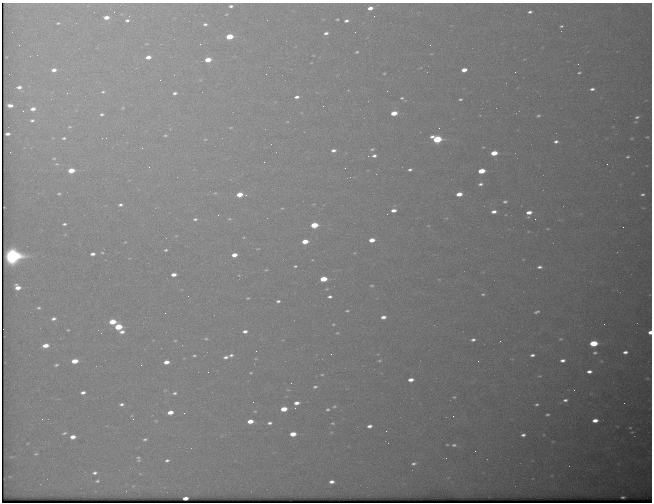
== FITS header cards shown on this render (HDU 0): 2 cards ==
NAXIS1  =                  650 / Width of table row in bytes
NAXIS2  =                  500 / Number of rows in table

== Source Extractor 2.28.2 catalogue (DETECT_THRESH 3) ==
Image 650 x 500 px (HDU 0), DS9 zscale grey, 1 PNG px = 1 image px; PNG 654 x 504 px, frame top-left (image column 1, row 500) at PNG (2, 3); no overlay
Background 614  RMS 3.2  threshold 9.54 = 3 sigma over >= 5 px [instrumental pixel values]
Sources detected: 209; all 209 listed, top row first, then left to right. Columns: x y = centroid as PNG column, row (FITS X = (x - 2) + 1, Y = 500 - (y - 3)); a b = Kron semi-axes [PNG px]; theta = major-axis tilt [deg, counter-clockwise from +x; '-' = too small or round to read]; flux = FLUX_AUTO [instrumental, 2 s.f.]
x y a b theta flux
231 6 4 3 - 500
370 8 5 3 - 1500
114 12 2 2 - 96
530 12 5 4 - 640
106 17 5 4 - 2000
337 19 3 2 - 220
127 20 4 3 - 520
346 21 4 3 - 650
58 23 5 3 - 310
205 24 4 3 - 430
561 26 4 3 - 340
326 33 4 3 - 700
229 37 5 4 - 7800
200 44 2 2 - 110
19 45 2 2 - 140
430 45 3 2 - 230
357 52 4 3 - 280
148 57 5 3 - 1600
208 60 5 4 - 4300
54 70 5 4 - 1300
464 70 5 4 - 2400
384 73 3 3 - 230
579 73 4 3 - 300
266 74 2 2 - 220
19 87 5 4 - 860
592 89 4 3 - 720
103 92 5 4 - 330
67 93 3 3 - 140
175 93 5 3 - 630
297 97 4 3 - 810
402 98 8 4 -33 470
460 99 4 3 - 360
10 105 5 3 - 1300
323 106 2 2 - 210
123 108 4 4 - 200
33 109 5 4 - 1300
394 113 5 4 - 4400
102 114 5 4 - 450
538 116 6 4 21 440
637 117 5 3 - 460
32 120 5 4 - 460
287 122 5 3 - 180
70 127 5 3 - 260
231 127 5 3 - 240
439 128 2 2 - 110
7 134 4 3 - 940
165 135 5 4 - 360
647 137 3 2 - 180
64 138 4 3 - 390
106 138 2 2 - 100
632 138 3 3 - 200
205 139 4 2 - 180
437 139 6 4 -10 19000
556 141 6 5 - 830
483 147 3 2 - 150
142 148 2 2 - 930
372 149 5 4 - 320
333 150 5 4 - 950
494 153 5 4 - 5100
374 156 6 4 11 780
627 157 5 4 - 330
54 158 5 3 - 260
264 162 2 2 - 100
57 164 6 4 16 290
607 164 2 2 - 360
149 167 3 3 - 150
345 168 2 2 - 110
71 170 5 4 - 4600
410 170 4 3 - 520
481 171 5 4 - 6600
480 184 5 3 - 570
215 193 5 3 - 220
59 194 5 4 - 380
240 194 5 4 - 3800
459 194 5 3 - 2800
642 194 4 3 - 430
246 195 3 3 - 290
505 202 4 3 - 410
120 205 5 3 - 560
282 208 5 5 - 310
394 210 5 3 - 1500
494 212 5 3 - 1200
529 212 5 3 - 1800
218 215 3 3 - 190
446 218 5 3 - 180
195 219 5 4 - 450
229 219 6 4 -17 300
535 219 2 2 - 110
64 224 5 3 - 470
314 225 5 4 - 8000
428 226 4 3 - 160
623 227 2 2 - 350
547 229 4 2 - 140
65 235 6 3 19 220
372 240 5 4 - 2600
305 241 5 4 - 4000
125 242 3 2 - 160
258 249 6 3 8 210
166 250 3 3 - 310
102 253 4 3 - 240
354 253 4 3 - 160
93 254 4 3 - 960
234 255 5 4 - 2400
12 256 8 7 - 92000
312 260 4 3 - 150
295 266 3 2 - 300
539 267 6 4 6 680
266 270 5 4 - 270
174 275 5 3 - 1700
239 275 5 5 - 270
323 279 5 4 - 6100
372 286 4 3 - 260
18 287 6 5 - 2500
327 289 5 4 - 210
483 294 4 3 - 300
330 297 4 3 - 560
248 298 4 3 - 250
278 301 4 3 - 530
39 308 5 5 - 470
347 311 4 2 - 260
537 312 8 4 26 580
165 313 2 2 - 120
383 317 5 3 - 1200
53 319 7 5 16 870
112 322 6 4 5 5500
333 324 3 3 - 190
604 324 2 2 - 440
118 327 5 4 - 8900
68 330 4 3 - 250
245 331 5 4 - 920
122 332 7 5 7 1100
650 332 4 3 - 2000
337 333 4 3 - 220
206 339 6 4 3 340
560 339 5 4 - 310
175 340 5 3 - 230
473 340 5 4 - 640
500 341 2 2 - 110
593 343 5 4 - 11000
46 345 6 4 9 2700
256 351 2 2 - 75
625 352 5 3 - 950
595 353 6 4 13 460
331 354 2 2 - 330
194 355 4 3 - 290
231 355 6 4 15 550
532 355 4 3 - 690
226 357 4 3 - 690
562 360 5 3 - 980
75 361 5 4 - 4000
379 361 5 2 - 230
478 361 2 2 - 380
601 361 5 3 - 230
166 362 5 4 - 2000
56 365 6 4 24 430
141 365 3 2 - 180
589 371 5 3 - 1100
208 372 2 2 - 120
251 373 3 2 - 220
322 375 4 3 - 230
539 376 4 3 - 190
411 380 5 3 - 1600
291 383 2 2 - 180
315 387 6 5 - 510
574 390 2 2 - 110
83 392 6 4 10 920
175 393 5 4 - 510
454 397 5 4 - 250
565 400 5 4 - 620
253 402 2 2 - 120
297 403 5 3 - 1400
121 404 5 4 - 670
537 404 3 3 - 360
334 406 6 5 - 400
284 409 5 4 - 4000
328 409 5 4 - 390
255 411 4 4 - 210
170 412 5 4 - 2300
184 413 3 2 - 190
547 415 4 3 - 330
453 416 2 2 - 130
42 419 3 2 - 310
133 419 2 2 - 250
595 420 5 4 - 1900
156 421 6 4 1 220
250 421 5 4 - 2900
270 423 5 3 - 630
332 423 5 4 - 320
369 426 5 4 - 1000
630 428 3 2 - 170
386 431 2 2 - 550
632 432 3 3 - 160
64 433 7 4 10 490
293 434 5 4 - 3400
523 435 4 3 - 660
73 437 5 4 - 1900
145 439 5 4 - 430
447 445 4 2 - 200
454 445 7 4 0 550
475 451 2 2 - 440
36 454 5 4 - 310
138 459 6 4 -85 460
167 460 4 3 - 480
414 463 5 3 - 500
95 473 6 4 4 630
97 481 5 3 - 370
332 482 5 4 - 1200
623 497 4 3 - 350
185 498 4 3 - 1600
At the frame edge (FLAGS 8, measured only in part): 1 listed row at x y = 650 332